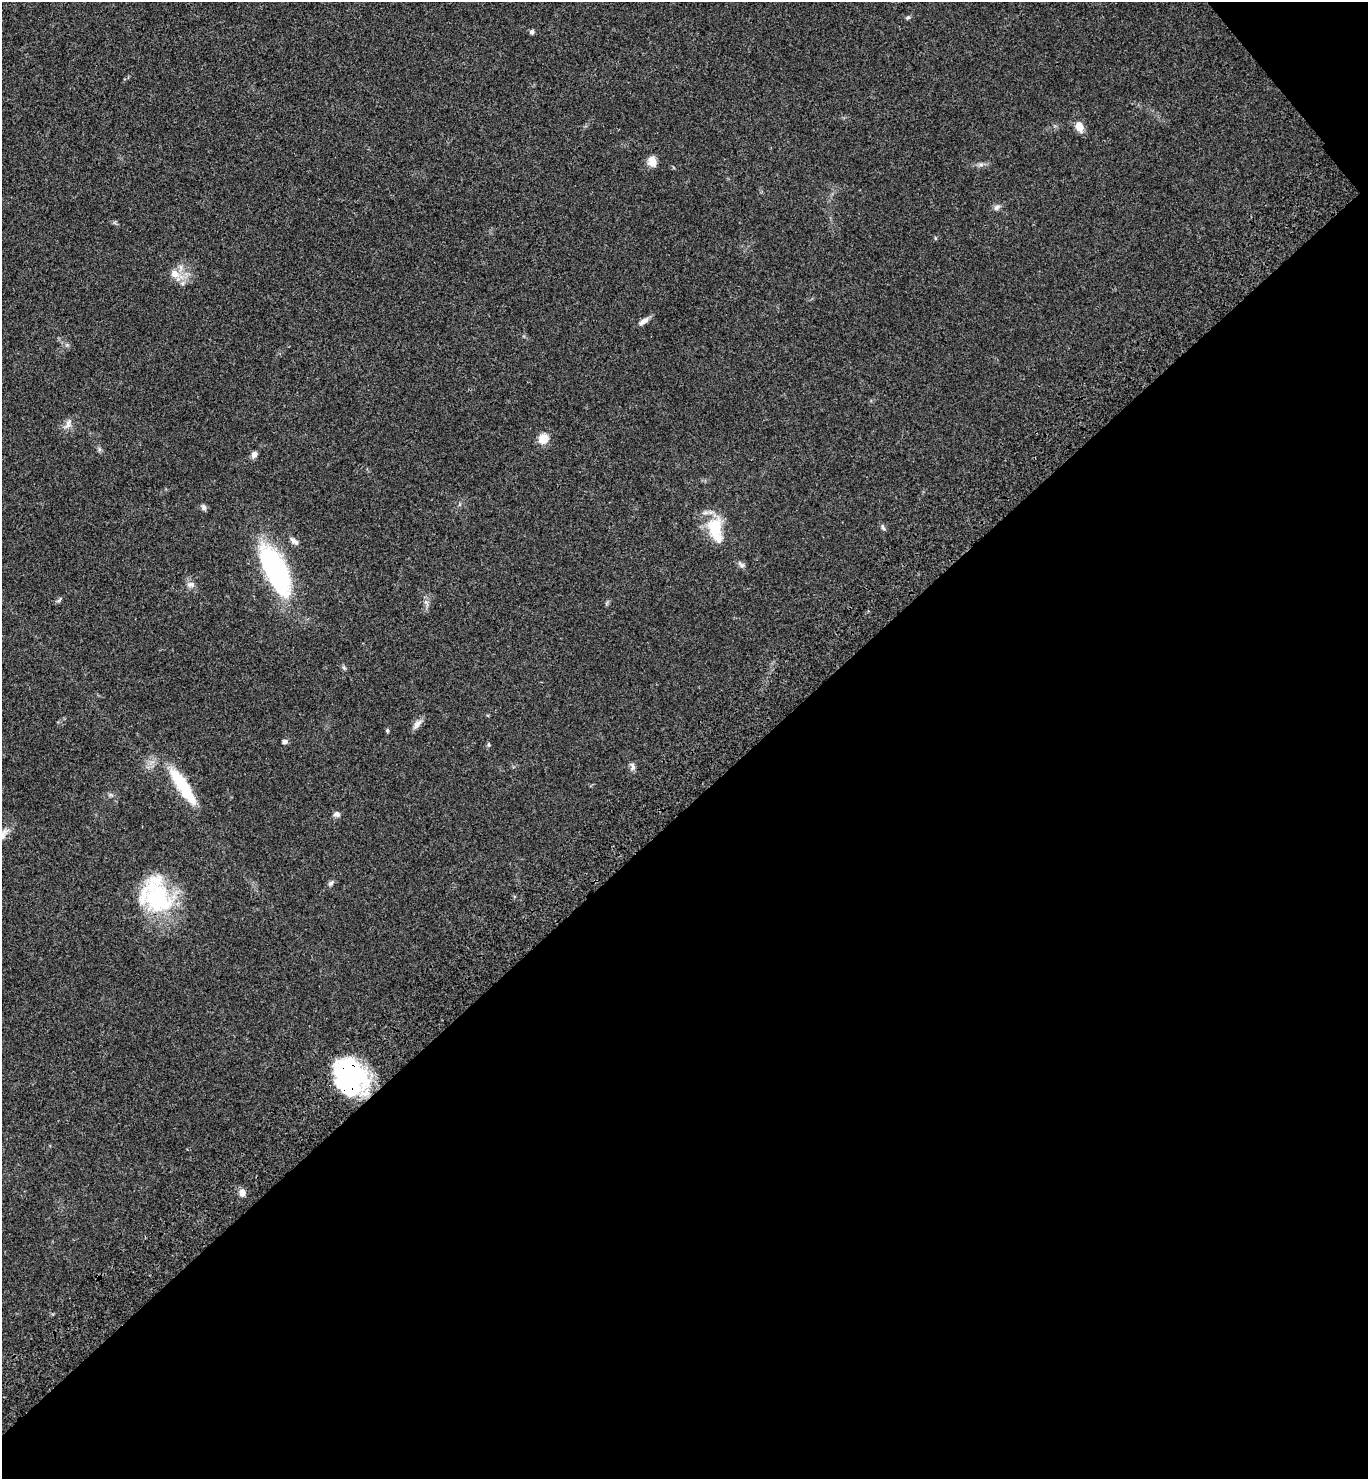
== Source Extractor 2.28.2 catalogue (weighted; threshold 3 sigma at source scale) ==
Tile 12 of 4 x 4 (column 4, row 3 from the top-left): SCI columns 4483-5848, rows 1577-3053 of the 6092 x 6110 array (HDU 1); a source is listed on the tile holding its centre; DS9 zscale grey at full resolution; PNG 1370 x 1481 px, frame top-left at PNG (2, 2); no overlay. Shown black and unused: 46% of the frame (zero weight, under 3 of 4 exposures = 6% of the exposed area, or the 3 px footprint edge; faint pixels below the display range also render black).
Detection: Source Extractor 2.28.2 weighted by HDU 2 'WHT'; one run over the whole footprint, this tile lists its part. Background 0.0616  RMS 0.0057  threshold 0.0256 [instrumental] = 3 sigma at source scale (4.5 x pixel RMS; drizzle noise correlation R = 1.50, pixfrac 1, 0.05/0.05 arcsec/px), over >= 5 px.
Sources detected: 34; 2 inside a brighter object's white glare — not listed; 1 inside a brighter listed object's ellipse — not listed separately; the other 31 listed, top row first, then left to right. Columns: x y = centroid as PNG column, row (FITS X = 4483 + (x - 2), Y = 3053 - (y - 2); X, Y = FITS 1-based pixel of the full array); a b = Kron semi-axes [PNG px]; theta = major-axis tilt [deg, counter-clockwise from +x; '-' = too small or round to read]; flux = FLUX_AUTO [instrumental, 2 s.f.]
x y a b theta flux
908 18 6 4 32 0.88
532 32 5 5 - 1.5
1079 127 11 8 -69 5.1
652 161 12 9 -67 4.7
981 165 7 4 1 1.3
996 207 9 6 36 1.9
174 274 11 9 -40 4.9
643 321 14 6 32 2.8
68 424 16 7 65 2.9
543 439 12 11 - 6.1
254 454 8 6 68 2.2
204 507 8 6 -72 1.3
883 528 9 4 -62 1.1
715 529 31 15 -78 20
294 541 13 6 -41 2.5
741 564 12 6 -41 1.8
276 570 48 19 -65 110
190 584 10 8 0 2.4
344 668 6 4 -44 0.89
417 724 15 7 52 3
387 730 6 4 -72 0.6
284 742 5 5 - 1.7
488 744 6 4 -89 0.72
633 766 12 5 -77 1.7
182 786 48 12 -57 27
336 814 8 6 -13 1.8
2 836 14 10 76 4.3
331 883 8 6 44 1.4
158 898 47 34 -73 49
353 1075 39 30 71 68
242 1193 9 7 80 3.2
Overlapping masked pixels (flux is a lower limit): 1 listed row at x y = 353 1075
Isophote crosses this tile's border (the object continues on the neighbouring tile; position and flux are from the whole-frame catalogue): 1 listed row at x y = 2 836